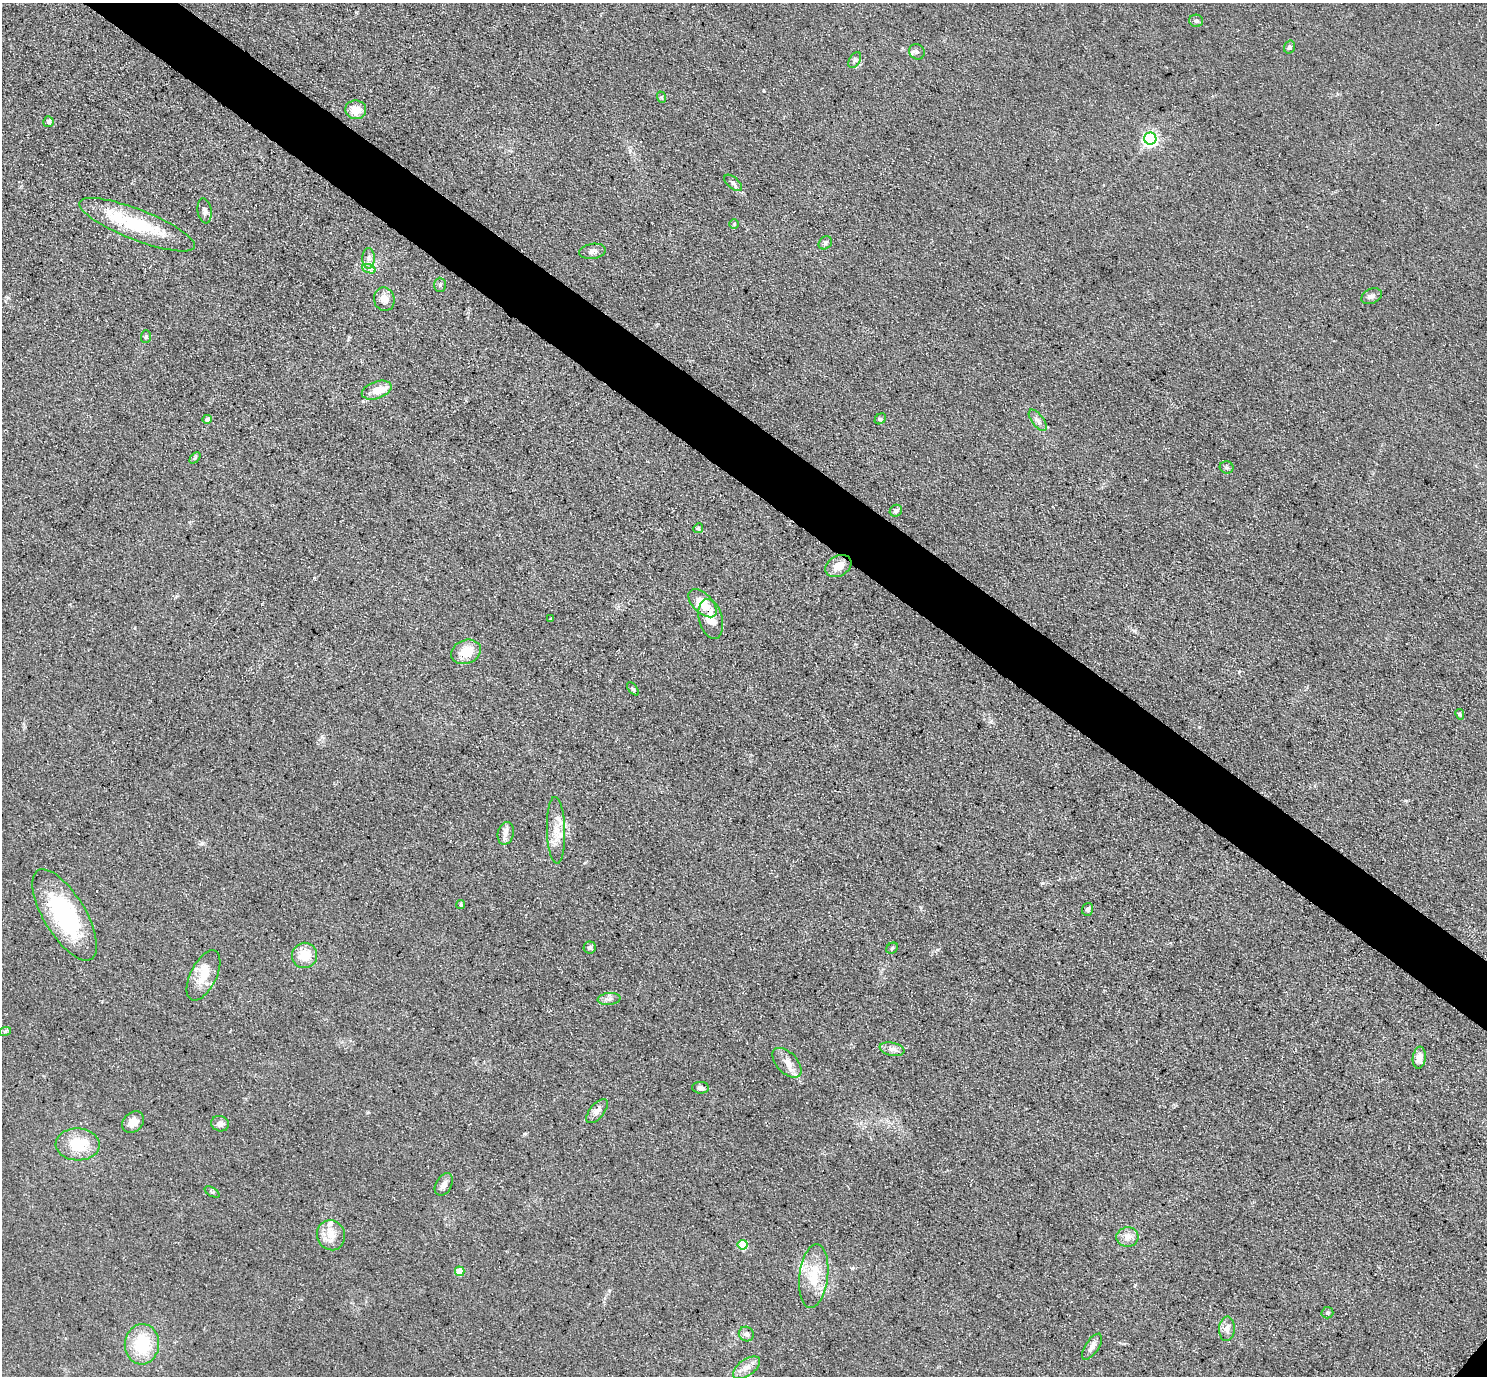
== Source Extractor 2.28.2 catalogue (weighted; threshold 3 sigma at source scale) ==
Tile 11 of 4 x 4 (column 3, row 3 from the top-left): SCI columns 2971-4455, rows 1528-2901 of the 5939 x 5943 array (HDU 1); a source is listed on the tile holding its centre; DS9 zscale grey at full resolution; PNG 1489 x 1378 px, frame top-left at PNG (2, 3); each listed source drawn as its Kron ellipse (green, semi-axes under 4 px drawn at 4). Shown black and unused: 5% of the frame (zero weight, under 3 of 5 exposures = <1% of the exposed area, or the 3 px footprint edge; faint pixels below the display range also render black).
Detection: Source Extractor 2.28.2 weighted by HDU 2 'WHT'; one run over the whole footprint, this tile lists its part. Background 0.0727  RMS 0.0089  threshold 0.0403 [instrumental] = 3 sigma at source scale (4.5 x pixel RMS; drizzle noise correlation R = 1.50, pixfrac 1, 0.05/0.05 arcsec/px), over >= 5 px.
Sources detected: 70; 3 inside a brighter listed object's ellipse — not listed separately; the other 67 listed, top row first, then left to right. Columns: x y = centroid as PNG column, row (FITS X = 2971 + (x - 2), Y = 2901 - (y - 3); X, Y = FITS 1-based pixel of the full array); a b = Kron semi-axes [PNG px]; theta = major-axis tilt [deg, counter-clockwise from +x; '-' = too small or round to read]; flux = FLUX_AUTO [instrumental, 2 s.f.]
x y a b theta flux
1196 21 7 6 - 2.6
1289 47 6 5 - 2.3
917 52 8 7 - 2.9
855 60 9 5 60 2.5
661 97 6 4 -70 1.3
356 110 10 9 - 14
48 122 5 5 - 1.8
1150 138 6 6 - 230
733 183 11 5 -41 3.1
204 211 12 7 -82 3.9
734 224 5 5 - 1.2
137 225 62 15 -21 68
825 243 7 6 - 2.4
593 251 13 7 8 4.3
369 258 10 6 -89 4.2
369 269 7 4 -21 2.4
440 285 7 5 -90 1.9
1372 296 11 7 24 3.8
384 299 12 10 -75 8.7
146 337 6 5 - 1.6
377 390 15 8 19 12
207 419 5 4 - 3.9
880 419 6 5 - 1.5
1038 420 13 6 -53 3.9
195 458 6 4 46 1.3
1227 467 7 6 - 2
896 511 6 5 - 2.7
698 528 5 4 - 1.3
838 566 14 10 30 13
702 603 17 9 -45 24
550 619 3 3 - 0.74
711 619 20 11 -75 14
466 652 15 11 21 17
633 689 8 4 -51 1.8
1460 714 5 4 - 1.1
556 830 33 9 -88 14
506 833 11 8 77 4.8
461 905 4 4 - 1.6
1088 909 6 5 - 2.4
65 915 52 21 -59 110
590 947 6 6 - 2.1
892 948 6 5 - 1.5
304 955 13 12 - 17
203 975 27 13 63 20
609 999 11 6 7 3.6
5 1031 6 4 19 1.4
892 1049 12 6 -11 4.3
1419 1058 11 6 83 7.5
787 1063 18 10 -47 9
701 1088 8 6 -1 3.1
597 1111 14 7 50 6
133 1122 12 9 42 10
220 1124 9 7 -20 4.5
78 1144 22 16 -3 32
444 1184 12 8 62 5.6
212 1192 8 3 -31 1.5
331 1235 15 14 - 13
1127 1237 11 10 - 6.6
743 1245 5 5 - 42
460 1271 5 4 - 27
814 1276 32 14 83 27
1327 1313 6 6 - 1.7
1227 1329 12 7 86 5.9
746 1334 8 7 - 3.8
142 1344 20 17 84 43
1092 1347 15 6 57 4.9
747 1368 15 8 35 7
Unlisted compact peaks at least as high as the median listed source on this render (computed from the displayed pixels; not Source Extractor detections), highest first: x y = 1042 883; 1199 727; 356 12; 202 843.